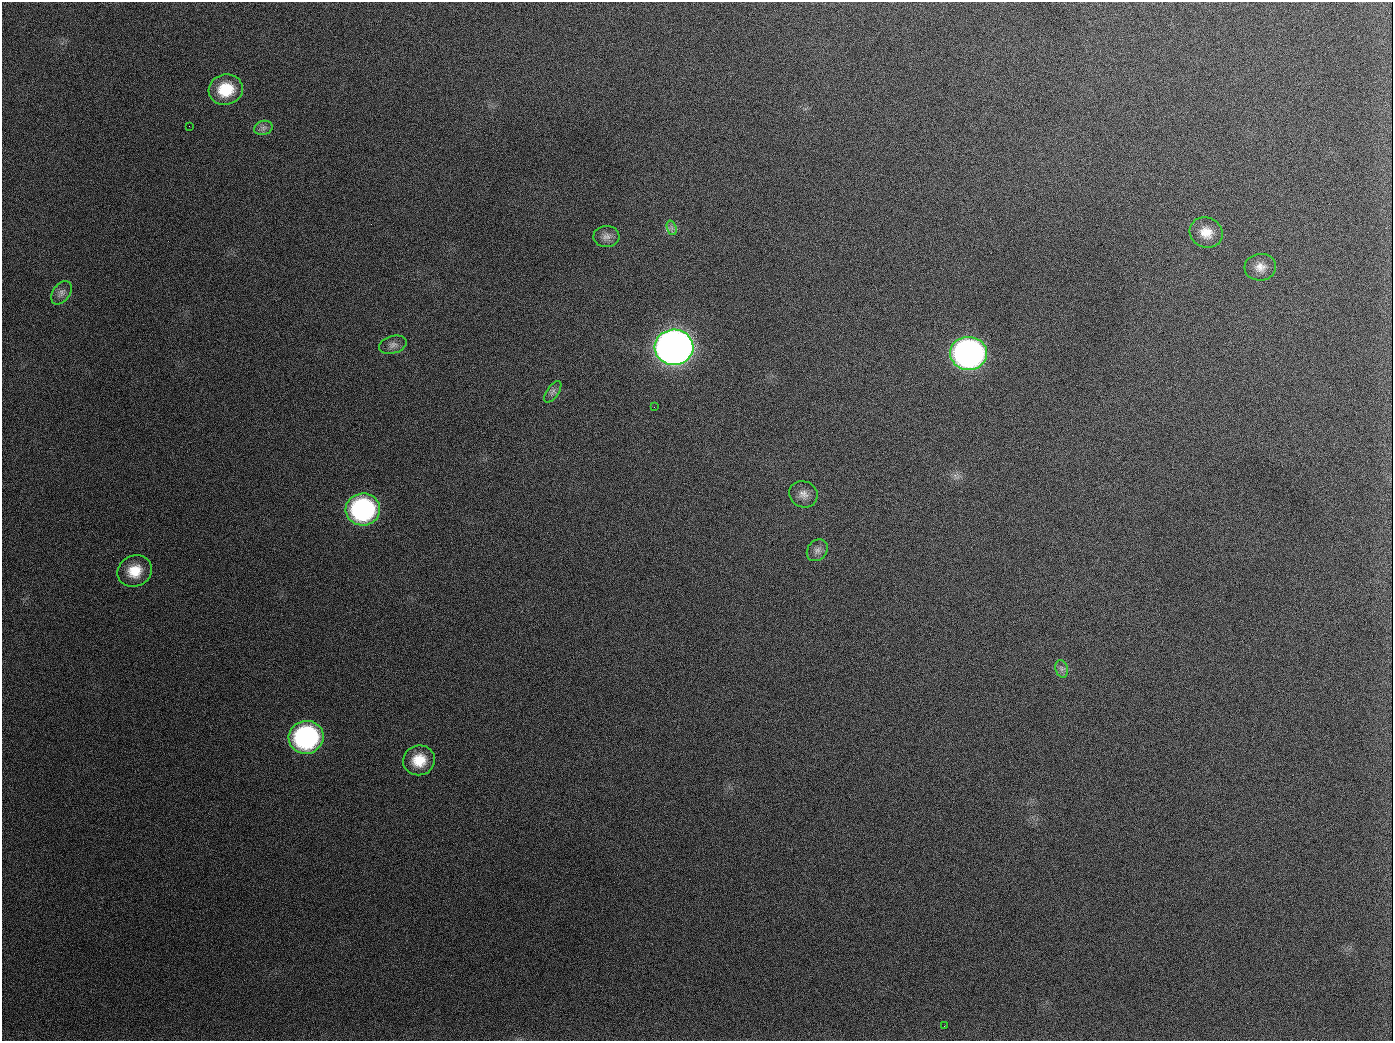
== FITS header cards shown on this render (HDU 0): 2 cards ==
NAXIS1  =                 1391
NAXIS2  =                 1039

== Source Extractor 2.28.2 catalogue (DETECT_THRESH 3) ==
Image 1391 x 1039 px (HDU 0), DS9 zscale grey, 1 PNG px = 1 image px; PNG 1395 x 1043 px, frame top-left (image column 1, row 1039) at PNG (2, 2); each listed source drawn as its Kron ellipse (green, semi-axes under 4 px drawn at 4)
Background 1620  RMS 72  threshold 217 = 3 sigma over >= 5 px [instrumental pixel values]
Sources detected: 21; all 21 listed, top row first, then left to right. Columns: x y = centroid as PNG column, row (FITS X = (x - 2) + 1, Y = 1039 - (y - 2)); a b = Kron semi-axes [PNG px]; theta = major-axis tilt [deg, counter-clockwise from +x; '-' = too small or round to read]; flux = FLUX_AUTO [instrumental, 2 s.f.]
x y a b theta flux
226 90 17 15 15 1.8e+05
189 126 2 2 - 6.4e+03
263 128 9 7 15 2.1e+04
672 228 7 4 -71 1.5e+04
1206 232 17 15 -28 7.8e+04
606 236 13 10 1 3.2e+04
1260 267 16 13 6 5.2e+04
61 293 13 8 54 2.6e+04
393 345 14 8 16 2.7e+04
674 347 19 17 3 5.1e+06
968 353 18 16 -4 2.2e+06
553 392 12 6 56 2.0e+04
654 407 3 2 - 4.1e+03
803 494 14 13 - 4.0e+04
363 509 17 16 - 8.8e+05
817 550 12 9 51 2.8e+04
135 571 17 15 26 1.1e+05
1062 669 9 6 -73 1.8e+04
306 737 17 16 - 9.2e+05
419 760 16 15 - 1.1e+05
944 1026 3 2 - 5.2e+03